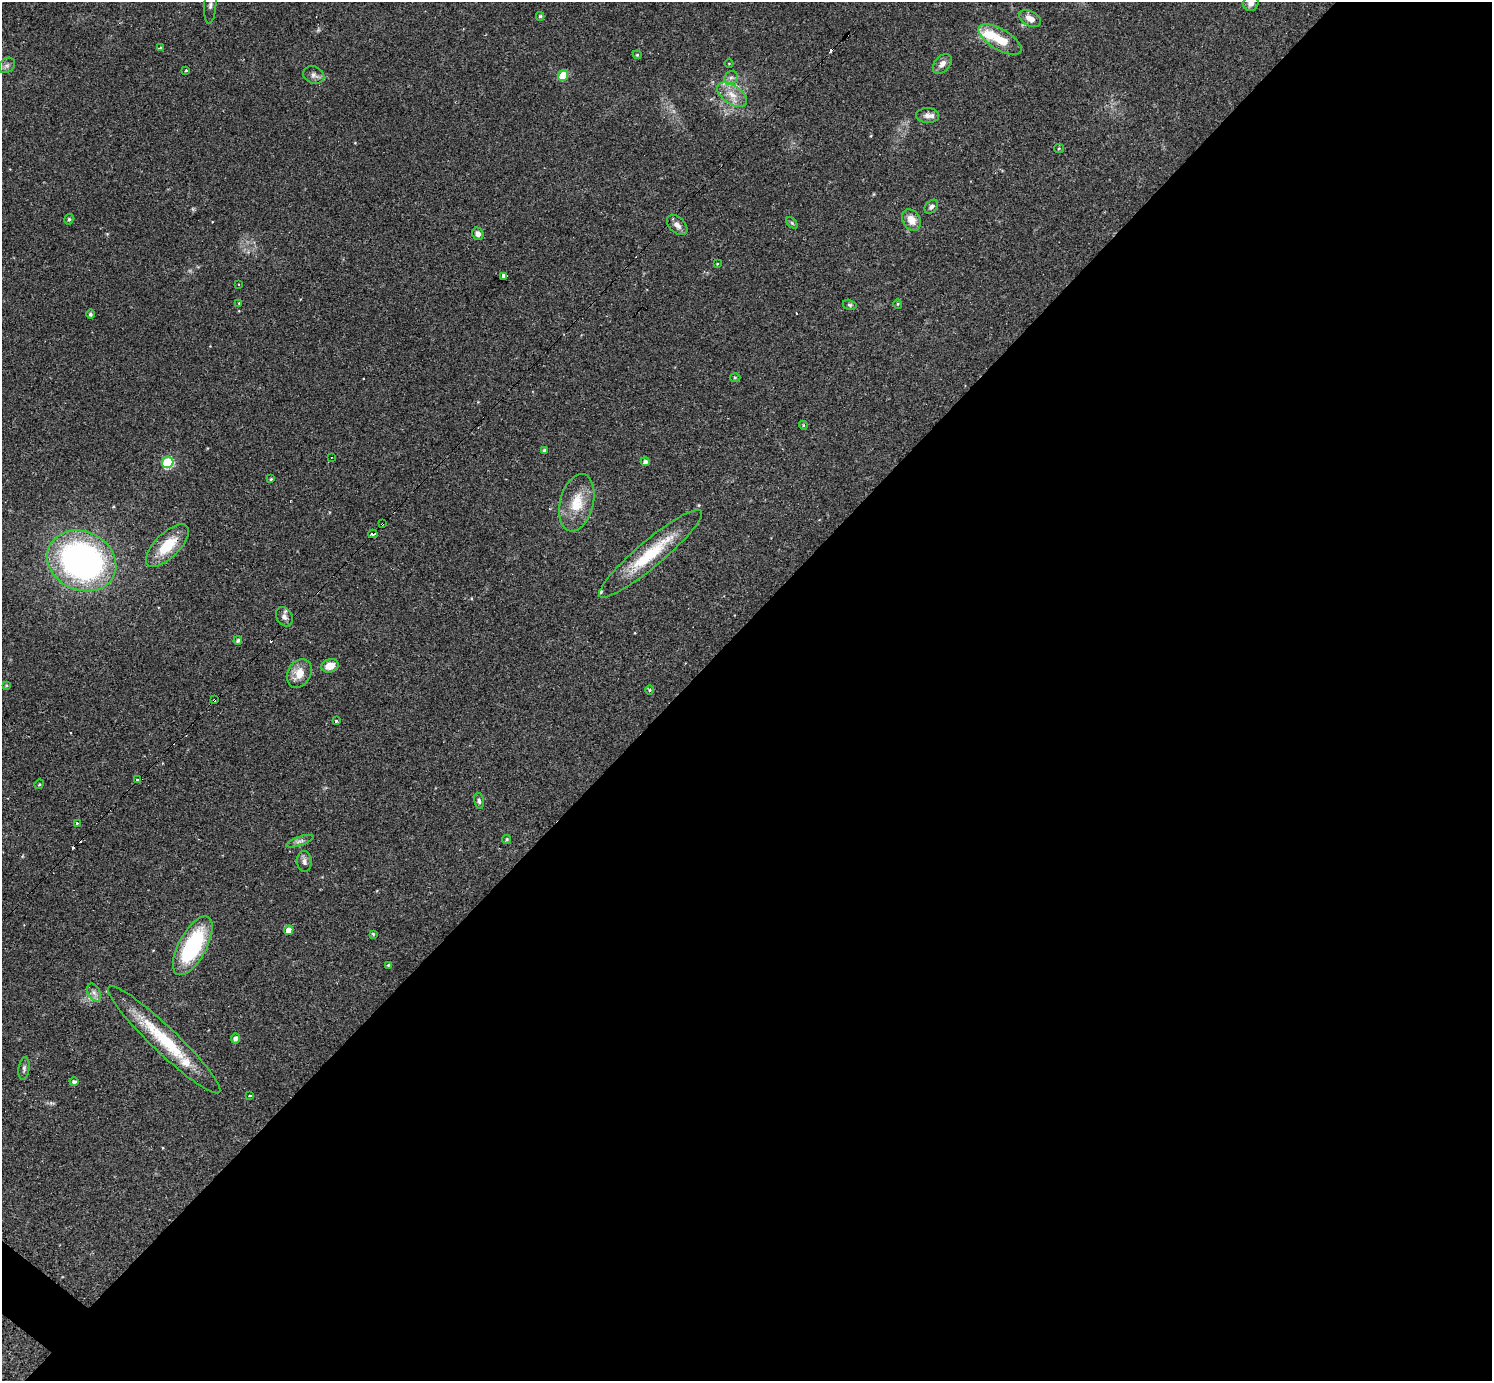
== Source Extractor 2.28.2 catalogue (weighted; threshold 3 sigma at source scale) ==
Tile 12 of 4 x 4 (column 4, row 3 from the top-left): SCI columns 4475-5964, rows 1675-3053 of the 5978 x 5982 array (HDU 1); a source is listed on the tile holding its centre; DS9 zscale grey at full resolution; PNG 1494 x 1383 px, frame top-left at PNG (2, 2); each listed source drawn as its Kron ellipse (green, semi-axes under 4 px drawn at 4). Shown black and unused: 55% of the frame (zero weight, under 2 of 3 exposures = <1% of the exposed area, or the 3 px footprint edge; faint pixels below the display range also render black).
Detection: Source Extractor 2.28.2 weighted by HDU 2 'WHT'; one run over the whole footprint, this tile lists its part. Background 0.061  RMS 0.0054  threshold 0.0243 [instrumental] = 3 sigma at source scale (4.5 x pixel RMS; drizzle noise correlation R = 1.50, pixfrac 1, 0.05/0.05 arcsec/px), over >= 5 px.
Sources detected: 80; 8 cosmic-ray / hot-pixel residue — neither listed nor drawn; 4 inside a brighter listed object's ellipse — not listed separately; the other 68 listed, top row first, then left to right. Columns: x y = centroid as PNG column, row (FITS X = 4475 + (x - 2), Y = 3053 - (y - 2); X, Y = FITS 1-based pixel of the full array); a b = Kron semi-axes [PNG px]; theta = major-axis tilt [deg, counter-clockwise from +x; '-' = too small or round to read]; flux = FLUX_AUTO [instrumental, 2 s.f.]
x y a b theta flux
1251 3 8 7 - 3
210 5 19 6 86 2.9
540 16 4 4 - 0.87
1030 18 12 7 -28 4.3
1000 40 24 10 -30 13
160 47 4 3 - 0.81
637 55 4 4 - 0.62
729 63 4 3 - 0.39
942 64 11 7 48 3.4
7 65 9 6 41 1.8
186 70 3 3 - 0.89
314 75 11 8 -22 2.4
563 76 5 5 - 20
731 78 7 6 - 1.7
732 95 17 9 -35 6.5
927 116 11 7 -2 2.9
1059 148 5 4 - 0.68
931 207 8 5 46 1.5
69 219 5 4 - 0.98
911 220 11 8 -58 6
792 223 7 4 -45 0.77
677 225 12 7 -44 3.1
478 234 6 5 - 2.8
717 264 4 2 - 0.39
504 276 4 3 - 130
238 284 3 2 - 0.53
239 304 3 2 - 0.7
898 304 5 4 - 0.63
850 305 7 5 -15 0.98
91 314 4 4 - 1.2
735 378 5 3 - 0.51
803 425 4 3 - 0.48
545 450 4 3 - 1.2
331 457 3 2 - 0.74
168 462 6 5 - 49
645 462 4 4 - 1.6
271 479 4 3 - 0.58
577 503 29 16 76 14
382 524 3 3 - 0.83
373 534 4 3 - 4.5
167 545 28 12 45 16
651 554 66 13 40 27
82 561 35 29 -25 180
284 617 10 7 -60 2.5
238 640 4 4 - 1.2
330 666 9 6 17 6.1
299 673 15 11 61 7.4
6 685 4 4 - 0.54
649 690 5 3 - 0.61
214 700 4 3 - 2.8
336 721 4 3 - 0.91
137 780 3 3 - 0.53
39 784 5 4 - 0.63
479 801 8 5 -80 1.3
77 823 3 3 - 2.1
507 839 4 4 - 0.65
300 841 14 4 18 1.8
304 861 10 7 -88 2.2
289 930 5 4 - 5
373 934 4 4 - 0.66
193 946 32 14 61 50
388 965 4 3 - 0.59
94 992 9 6 -63 2.2
235 1039 5 4 - 2
164 1040 76 13 -44 33
24 1068 11 5 82 1.5
74 1082 4 4 - 1.2
250 1095 3 3 - 1.1
Overlapping masked pixels (flux is a lower limit): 4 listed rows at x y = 382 524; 373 534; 167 545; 214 700
Isophote crosses this tile's border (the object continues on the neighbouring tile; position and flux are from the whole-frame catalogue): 2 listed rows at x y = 1251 3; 210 5